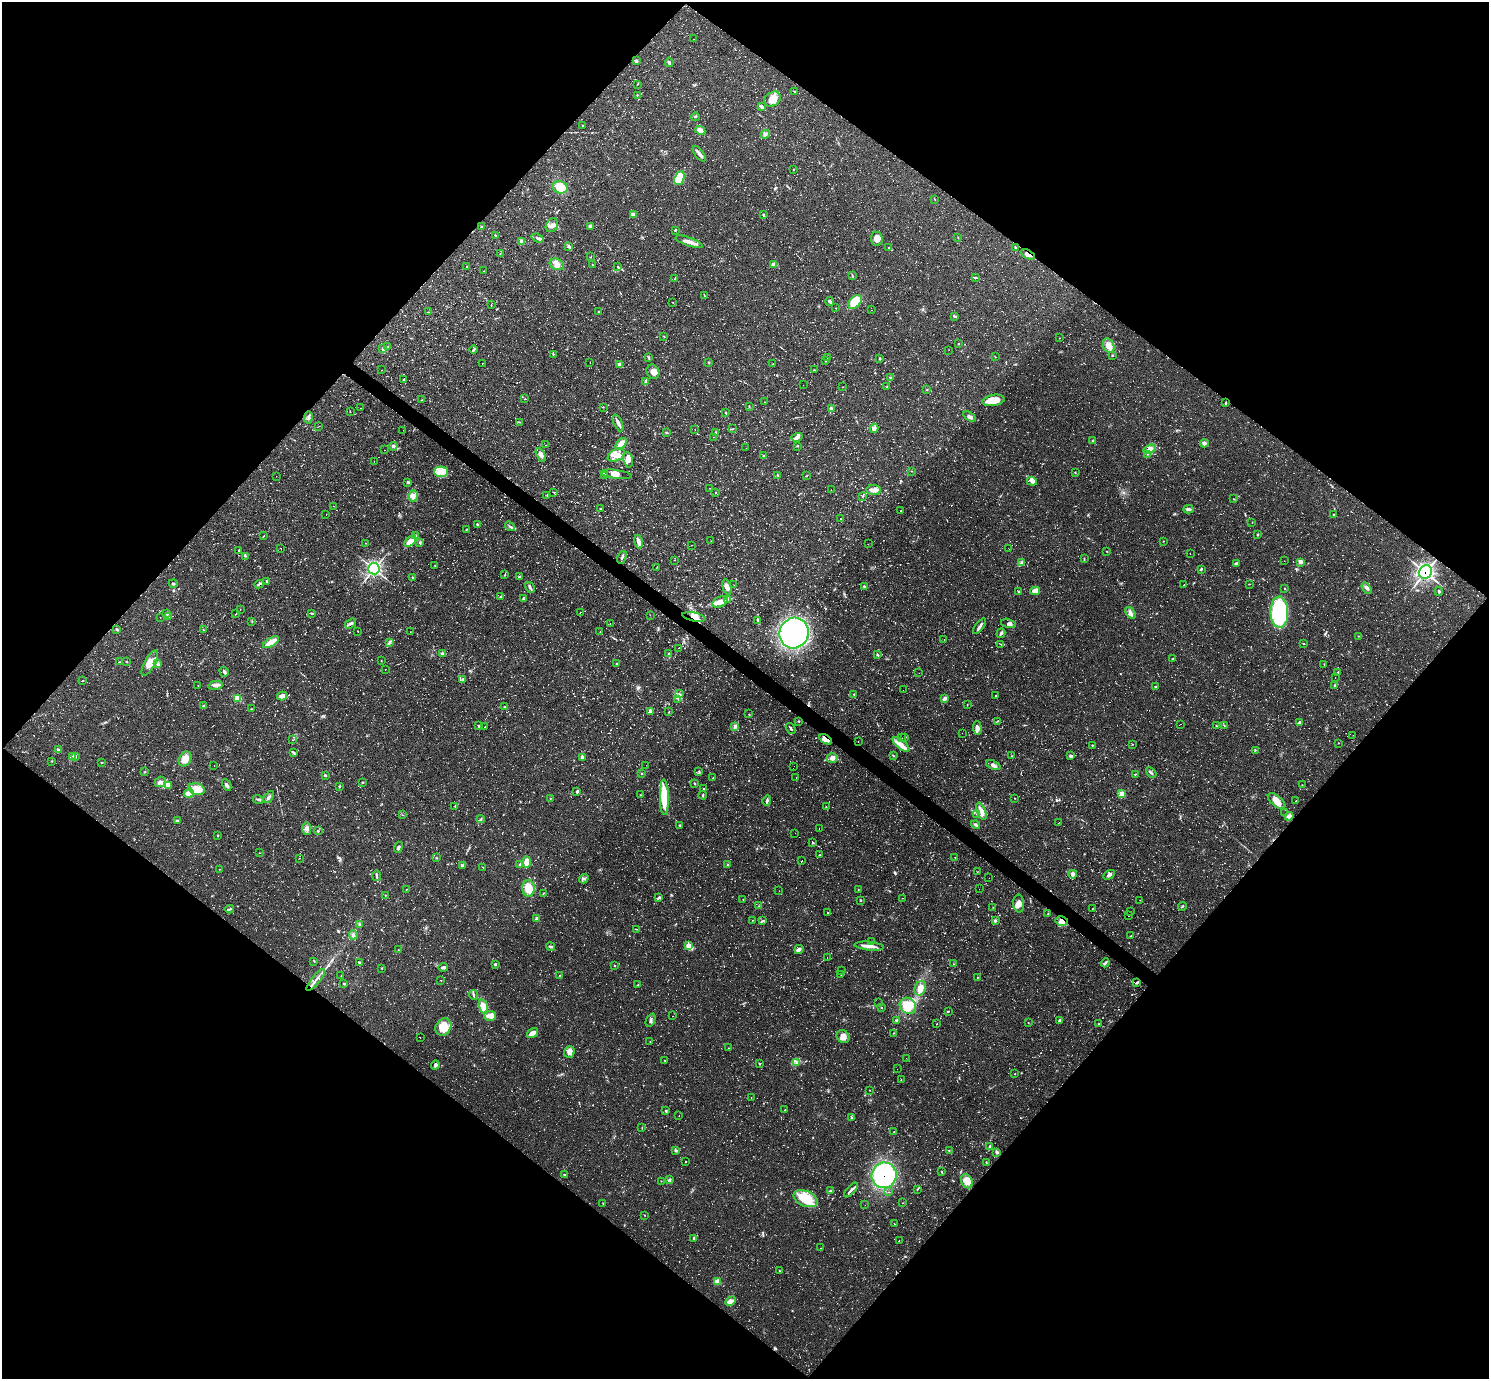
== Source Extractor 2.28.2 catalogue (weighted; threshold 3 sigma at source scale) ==
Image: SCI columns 1-5948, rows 153-5658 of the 5952 x 5956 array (HDU 1 of 3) = the unmasked area's bounding box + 8 px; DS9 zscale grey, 4 x 4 block average (1 PNG px = mean of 4 x 4 image px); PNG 1491 x 1381 px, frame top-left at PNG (2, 2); each listed source drawn as its Kron ellipse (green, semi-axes under 4 px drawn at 4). Shown black and unused: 50% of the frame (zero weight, under 2 of 3 exposures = <1% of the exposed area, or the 3 px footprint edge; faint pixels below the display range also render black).
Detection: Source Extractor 2.28.2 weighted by HDU 2 'WHT'. Background 0.055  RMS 0.008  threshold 0.0362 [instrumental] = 3 sigma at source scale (4.5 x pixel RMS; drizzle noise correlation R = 1.50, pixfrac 1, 0.05/0.05 arcsec/px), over >= 5 px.
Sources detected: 1213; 43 too faint to see at this stretch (4 x 4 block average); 1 inside a brighter object's white glare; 48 cosmic-ray / hot-pixel residue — neither listed nor drawn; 18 coinciding with a brighter row at this scale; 22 inside a brighter listed object's ellipse — not listed separately; of the other 1081, all 500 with FLUX_AUTO >= 1.45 (the completeness limit of this list) listed and drawn (581 fainter detections not listed), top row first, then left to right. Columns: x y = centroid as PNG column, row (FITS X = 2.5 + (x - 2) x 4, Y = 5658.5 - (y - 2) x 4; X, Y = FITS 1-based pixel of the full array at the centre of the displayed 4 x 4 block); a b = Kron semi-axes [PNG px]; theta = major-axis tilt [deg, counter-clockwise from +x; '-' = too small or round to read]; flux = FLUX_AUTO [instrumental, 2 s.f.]
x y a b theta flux
694 39 2 2 - 2.1
636 61 3 3 - 7.5
669 62 5 2 - 6.2
637 84 2 2 - 1.9
794 91 3 2 - 3.5
637 95 3 2 - 2.7
772 99 9 6 34 39
762 107 2 2 - 4.5
695 117 4 2 - 2.1
583 125 2 2 - 3.4
700 130 5 4 - 32
765 134 5 3 - 16
699 154 9 2 -53 23
793 170 2 2 - 2.1
679 178 7 5 66 220
560 187 7 6 - 76
935 199 2 2 - 2.4
633 215 4 3 - 34
764 215 3 2 - 7.1
552 225 7 5 57 24
482 226 2 2 - 3.8
590 226 4 3 - 20
675 230 2 2 - 5.4
496 236 3 3 - 4.7
958 237 2 2 - 2
538 238 6 3 -20 10
877 239 7 6 - 31
522 241 3 3 - 20
689 242 14 3 -19 41
569 246 3 2 - 9.7
889 248 2 2 - 2.8
1016 248 3 2 - 4.7
500 253 2 2 - 1.9
1028 254 7 3 -29 17
591 256 2 2 - 1.5
557 264 7 5 -24 26
773 264 4 3 - 20
593 265 3 2 - 2.2
467 266 2 2 - 2.2
618 267 3 2 - 2.3
484 271 2 2 - 1.5
852 276 4 2 - 3.6
975 277 4 2 - 4.4
675 278 3 2 - 3.1
704 296 2 2 - 2.2
830 301 4 2 - 9.8
855 302 8 5 45 130
673 303 2 2 - 2
491 304 2 2 - 2.1
836 308 2 2 - 1.5
872 310 2 2 - 1.9
428 312 2 2 - 1.6
599 312 2 2 - 5.1
954 316 3 2 - 5.4
664 336 2 2 - 2.3
1059 338 2 2 - 1.7
959 344 2 2 - 2.8
388 346 2 2 - 2
1109 346 7 5 -67 42
383 349 3 2 - 2.3
474 350 4 2 - 9.6
949 350 2 2 - 1.7
553 354 2 2 - 3.9
1112 355 2 2 - 3
995 357 2 2 - 2
649 358 3 2 - 4.5
828 358 2 2 - 2
880 359 3 2 - 4.5
826 360 2 2 - 4.4
709 362 2 2 - 3.9
482 363 2 2 - 3
590 363 2 2 - 5.1
619 364 3 3 - 13
772 364 2 2 - 2
382 370 2 2 - 1.5
814 370 2 2 - 3.6
653 372 8 6 -63 29
890 377 3 2 - 3.7
404 379 2 2 - 3.1
646 381 4 2 - 25
803 385 2 2 - 2.5
887 386 2 2 - 2.8
843 387 2 2 - 1.5
927 389 2 2 - 1.7
525 399 2 2 - 2.3
422 400 2 2 - 2.3
993 400 11 5 10 73
765 402 2 2 - 1.5
1226 403 4 2 - 5.3
603 407 2 2 - 1.8
749 407 2 2 - 3.4
360 408 2 2 - 1.5
831 408 3 2 - 7.1
350 411 2 2 - 2.1
726 412 3 2 - 3
308 417 6 3 82 12
969 417 7 2 -35 12
520 422 3 2 - 2.8
618 423 9 3 -65 19
319 426 2 2 - 1.7
874 428 4 3 - 19
695 429 2 2 - 2.6
732 429 4 2 - 2.7
403 430 2 2 - 3.9
666 432 2 2 - 5.4
716 432 2 2 - 1.6
713 437 2 2 - 1.5
797 437 6 3 16 14
1093 440 3 2 - 5.4
1204 443 4 3 - 9.6
621 444 7 4 47 48
545 445 2 2 - 1.8
393 446 4 3 - 10
797 446 2 2 - 2.2
746 448 2 2 - 3
1150 449 6 3 20 14
384 450 2 2 - 3.9
1148 454 2 2 - 1.6
541 455 7 4 -63 20
616 455 9 5 26 40
764 456 3 2 - 5
628 460 8 5 -80 25
374 462 2 2 - 2.7
912 471 2 2 - 2.1
441 472 7 5 1 51
1075 472 2 2 - 3.2
616 474 16 4 -7 31
604 475 4 2 - 6.3
777 475 2 2 - 1.8
276 476 2 2 - 1.5
806 476 2 2 - 1.8
1032 481 5 2 - 9.7
408 482 3 2 - 8
710 488 2 2 - 4.1
831 490 2 2 - 1.6
874 490 7 5 -6 22
554 492 2 2 - 4.9
716 492 2 2 - 2.1
547 495 3 2 - 2.1
413 496 5 5 - 28
863 496 2 2 - 2.7
1234 499 2 2 - 2
334 506 2 2 - 4.6
600 508 2 2 - 2.9
1188 509 5 4 - 12
901 511 3 2 - 2.7
326 514 2 2 - 6.5
1334 514 3 2 - 4.1
841 518 2 2 - 2
1252 522 2 2 - 1.8
477 524 2 2 - 4.9
510 526 5 2 - 7.5
466 529 2 2 - 3.2
1258 535 2 2 - 4.3
264 536 3 2 - 2.2
416 536 3 2 - 7.5
410 541 7 4 43 42
711 541 2 2 - 1.8
1163 541 2 2 - 1.8
638 542 7 3 -79 23
365 543 2 2 - 1.7
420 543 3 2 - 7
868 544 2 2 - 2.1
691 545 2 2 - 1.7
281 548 2 2 - 2.6
1009 549 2 2 - 1.5
239 550 2 2 - 4.4
1107 551 2 2 - 2.3
1190 554 2 2 - 1.9
245 556 2 2 - 2
622 557 7 2 65 11
1084 559 2 2 - 1.9
674 560 2 2 - 1.8
1284 561 2 2 - 1.5
1300 562 4 2 - 13
1021 563 3 2 - 6.8
1237 563 4 2 - 3.9
435 566 2 2 - 1.9
657 567 2 2 - 1.6
374 569 5 5 - 440
1201 569 3 2 - 5.7
1425 572 7 6 - 670
504 575 2 2 - 2.4
412 577 3 2 - 2.4
519 577 2 2 - 6
267 581 4 2 - 3.2
173 584 4 2 - 6.1
259 584 5 2 - 7.3
1249 584 2 2 - 1.5
734 585 2 2 - 2.2
1184 585 2 2 - 1.6
864 586 3 3 - 5.7
530 587 6 2 -58 9.9
727 587 8 3 -74 27
1367 588 6 3 -58 12
1285 589 2 2 - 3.3
1035 591 5 4 - 36
1439 591 4 2 - 4.9
1019 592 3 3 - 5.5
501 596 3 2 - 4.6
524 599 3 2 - 13
728 599 2 2 - 3.7
720 602 8 5 24 31
240 609 2 2 - 3.2
1279 612 15 9 -88 510
311 613 4 2 - 4.7
580 613 2 2 - 1.8
1130 613 6 4 -51 17
167 614 3 2 - 6
235 614 2 2 - 2.4
650 615 2 2 - 1.5
160 617 2 2 - 1.5
169 617 3 3 - 7
694 617 12 4 -12 36
758 620 3 2 - 4.8
252 622 2 2 - 3.1
351 623 6 2 34 10
1008 623 7 4 -13 14
610 624 2 2 - 2
980 626 9 2 53 12
117 629 3 2 - 7.8
203 630 2 2 - 2.7
358 631 2 2 - 1.7
600 631 2 2 - 1.7
410 632 2 2 - 1.5
794 633 15 14 - 1000
1001 633 5 3 - 8.3
1358 636 2 2 - 1.9
944 639 2 2 - 4.7
271 642 9 3 32 75
390 642 3 2 - 2.6
1001 644 3 2 - 4.6
1304 644 2 2 - 2.5
678 648 2 2 - 2
442 653 3 2 - 8
669 654 3 3 - 7.5
877 655 3 2 - 5.6
1173 659 2 2 - 2.8
381 661 2 2 - 1.9
119 662 2 2 - 1.6
127 662 2 2 - 2.7
150 663 14 5 61 47
158 664 2 2 - 3.6
617 664 3 2 - 2.3
1324 664 2 2 - 2.2
385 670 2 2 - 1.5
224 672 5 2 - 14
1338 672 3 2 - 3
919 673 2 2 - 1.9
1335 678 2 2 - 2.9
463 679 4 2 - 6.1
82 681 2 2 - 2.5
198 685 2 2 - 2.4
215 685 7 3 11 20
1335 686 2 2 - 2.7
1155 687 2 2 - 4.7
903 690 2 2 - 14
679 694 2 2 - 2
854 694 3 2 - 2.9
995 695 2 2 - 2.3
282 696 5 4 - 23
237 698 4 4 - 60
945 699 4 3 - 12
678 700 2 2 - 1.8
967 705 2 2 - 1.6
203 706 2 2 - 10
505 707 3 2 - 5.1
251 709 2 2 - 2.3
650 711 3 2 - 11
669 712 2 2 - 3.5
749 714 2 2 - 1.7
799 721 2 2 - 4.1
997 721 2 2 - 2.8
1299 723 4 3 - 7.2
1181 724 2 2 - 1.5
479 725 3 2 - 3.7
1224 725 2 2 - 2.1
1216 726 3 2 - 3
485 727 2 2 - 5.3
734 727 3 3 - 8.7
791 728 6 2 -51 8.3
977 728 7 4 -85 17
962 733 2 2 - 2.8
1353 735 2 2 - 1.5
905 737 2 2 - 4.3
902 738 2 2 - 3.7
826 739 7 4 -33 32
292 740 2 2 - 2
858 741 2 2 - 5.9
1338 743 2 2 - 1.9
1132 744 2 2 - 1.9
901 745 10 4 -39 51
1092 745 2 2 - 3.3
58 750 3 2 - 7.2
1255 750 2 2 - 2.6
293 752 2 2 - 3.5
893 756 3 2 - 3.9
1011 756 2 2 - 2.6
1071 756 3 3 - 10
73 757 4 2 - 7
75 757 2 2 - 4.1
582 758 3 2 - 19
832 758 5 5 - 19
185 759 8 6 61 50
52 761 2 2 - 1.6
102 762 2 2 - 2.7
214 765 2 2 - 1.6
646 765 2 2 - 1.6
993 765 7 3 -21 18
794 766 2 2 - 7.2
144 772 3 2 - 3
699 772 2 2 - 2.9
1151 773 6 2 -42 8.8
641 774 2 2 - 7.2
1135 774 2 2 - 2.6
325 775 3 2 - 5.8
713 777 2 2 - 2.9
796 777 2 2 - 1.5
160 782 5 5 - 18
362 782 3 2 - 3.8
695 783 3 2 - 3.2
169 785 2 2 - 2.8
227 785 6 3 -64 13
1302 785 2 2 - 2
339 786 3 2 - 3.3
196 789 8 5 -14 72
704 789 3 2 - 6.8
577 792 3 2 - 9.1
189 793 5 4 - 38
1122 794 4 4 - 37
640 795 2 2 - 2.5
703 795 4 2 - 4.5
269 797 7 2 51 9.9
664 797 18 4 -89 170
550 798 2 2 - 2.2
1015 798 2 2 - 2
258 799 5 2 - 7.3
767 801 5 2 - 9.5
1277 801 10 5 -40 48
1296 801 2 2 - 3.6
455 806 2 2 - 4
826 807 2 2 - 2.4
981 811 9 4 -69 27
1285 813 2 2 - 1.7
977 814 2 2 - 6.8
403 815 2 2 - 2.1
1289 816 4 3 - 22
481 819 4 2 - 7.7
177 821 3 2 - 12
1059 822 2 2 - 2
680 825 2 2 - 3.2
976 825 5 2 - 8.6
307 828 6 4 -87 17
819 829 2 2 - 2.1
318 831 3 2 - 3.5
795 833 2 2 - 1.8
218 835 2 2 - 3.2
812 843 3 2 - 4.4
398 847 5 3 - 8
259 853 2 2 - 1.5
819 855 3 2 - 2.9
299 858 2 2 - 1.5
436 858 2 2 - 3.3
955 858 2 2 - 1.6
802 861 2 2 - 3.5
527 862 6 4 89 51
519 864 3 2 - 3.7
462 865 3 3 - 15
728 865 3 2 - 6.1
483 867 3 2 - 2.1
220 869 2 2 - 1.9
977 872 2 2 - 1.8
1073 874 4 3 - 22
1109 875 6 3 31 12
377 876 5 2 - 8.5
989 878 2 2 - 2
584 879 5 2 - 8.2
528 888 8 6 -89 75
407 889 3 2 - 3.3
979 889 2 2 - 1.5
858 890 2 2 - 1.5
779 891 2 2 - 2.1
543 893 2 2 - 2.9
385 895 2 2 - 2
659 897 4 2 - 8.5
902 898 2 2 - 2
743 899 2 2 - 1.6
860 900 2 2 - 5.6
1140 900 2 2 - 1.9
1019 903 9 5 -87 34
759 906 2 2 - 2.9
1182 906 4 2 - 4.8
993 907 2 2 - 1.7
1093 908 2 2 - 1.9
230 909 4 2 - 7.1
1130 911 2 2 - 3.1
827 912 2 2 - 9.1
1048 913 2 2 - 1.9
1128 916 2 2 - 1.8
537 919 3 2 - 18
753 920 2 2 - 9.1
763 921 4 2 - 5.6
995 921 4 3 - 6.7
1062 921 6 4 -12 46
359 924 2 2 - 3.4
636 929 3 2 - 2.3
353 935 4 3 - 11
1131 936 3 2 - 4.2
872 942 2 2 - 1.9
689 945 4 3 - 14
869 946 15 2 -5 39
551 947 4 2 - 9
799 949 5 3 - 15
398 950 2 2 - 1.9
827 957 2 2 - 3.4
314 961 2 2 - 2.7
360 963 4 2 - 5.1
1105 963 5 2 - 7.9
495 964 2 2 - 9.6
953 964 2 2 - 1.5
615 966 2 2 - 3.8
443 967 5 3 - 13
381 968 2 2 - 1.8
842 971 2 2 - 1.8
841 974 2 2 - 1.5
341 976 2 2 - 2.5
560 976 3 2 - 3
978 977 2 2 - 7.1
316 980 13 2 51 21
441 980 2 2 - 1.7
1137 983 3 2 - 8.3
344 984 2 2 - 4.6
638 985 3 2 - 5.9
920 988 7 5 69 51
473 995 5 2 - 7
879 1003 2 2 - 2.9
908 1006 9 7 -41 130
483 1007 7 4 -75 53
882 1008 2 2 - 2.3
948 1012 2 2 - 3.1
490 1016 6 5 - 30
672 1016 2 2 - 2.9
651 1020 7 2 65 8.7
896 1020 3 3 - 5.9
1059 1020 4 2 - 8.8
1028 1023 2 2 - 2.1
1099 1023 2 2 - 2.1
937 1024 2 2 - 7.6
443 1027 9 7 56 99
532 1033 6 3 33 33
893 1033 2 2 - 1.7
420 1037 2 2 - 1.9
843 1037 7 6 - 40
650 1042 2 2 - 7.5
728 1048 2 2 - 1.9
569 1052 6 5 - 20
906 1058 2 2 - 1.5
665 1061 2 2 - 2.4
797 1062 3 3 - 7.9
759 1064 2 2 - 3.8
435 1065 5 3 - 12
897 1069 2 2 - 2
1015 1074 2 2 - 1.8
901 1079 2 2 - 1.8
869 1090 2 2 - 1.5
751 1098 2 2 - 1.6
785 1110 2 2 - 67
666 1111 4 2 - 3.4
679 1116 2 2 - 2.3
851 1117 3 2 - 4.8
642 1128 2 2 - 2.5
894 1132 2 2 - 2.1
990 1146 2 2 - 6.4
676 1150 2 2 - 2.6
949 1150 2 2 - 1.9
997 1152 3 3 - 8.9
685 1162 2 2 - 2.1
986 1162 2 2 - 2
942 1172 2 2 - 4
564 1175 2 2 - 6.2
884 1175 13 12 - 590
669 1180 4 2 - 5.4
661 1181 2 2 - 1.7
967 1181 7 5 -63 44
917 1189 2 2 - 2.9
851 1190 9 2 48 13
830 1191 3 2 - 4.8
889 1192 2 2 - 1.5
806 1199 12 7 -23 150
903 1203 2 2 - 1.5
603 1204 3 2 - 3.6
865 1205 2 2 - 2.9
645 1215 2 2 - 1.7
894 1224 2 2 - 1.6
694 1238 3 2 - 6.7
899 1241 2 2 - 2.5
821 1248 2 2 - 1.7
780 1271 3 2 - 2.8
717 1282 4 4 - 40
730 1301 5 3 - 27
Overlapping masked pixels (flux is a lower limit): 6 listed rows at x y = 1028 254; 1425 572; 694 617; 826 739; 1062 921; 884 1175
Diffuse or blended objects may show on this block-average render without a row.